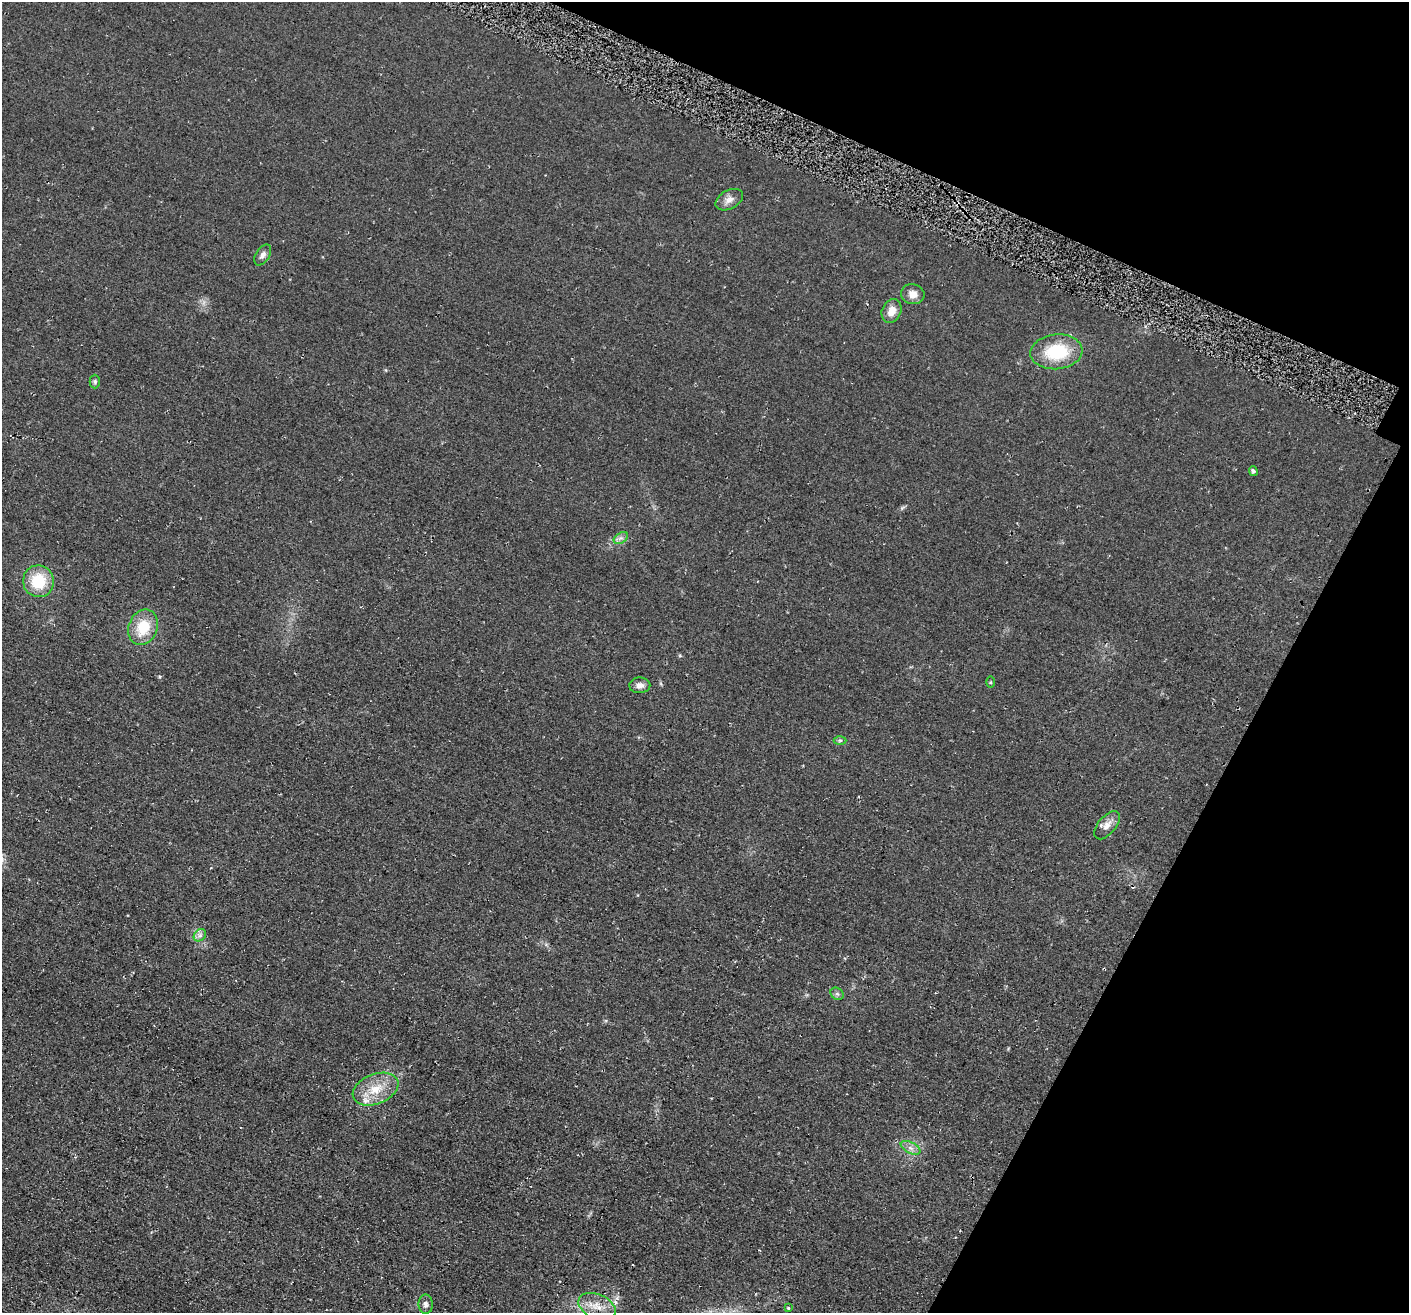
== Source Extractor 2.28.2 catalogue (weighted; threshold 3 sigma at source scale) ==
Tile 8 of 4 x 4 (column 4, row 2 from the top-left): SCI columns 4267-5673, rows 2946-4256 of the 5705 x 5727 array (HDU 1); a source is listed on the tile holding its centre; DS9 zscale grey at full resolution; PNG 1411 x 1315 px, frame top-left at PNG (2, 2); each listed source drawn as its Kron ellipse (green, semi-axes under 4 px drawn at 4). Shown black and unused: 21% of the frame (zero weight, under 2 of 3 exposures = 3% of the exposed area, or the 3 px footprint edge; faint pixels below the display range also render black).
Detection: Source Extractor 2.28.2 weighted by HDU 2 'WHT'; one run over the whole footprint, this tile lists its part. Background 0.0808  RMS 0.014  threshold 0.0651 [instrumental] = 3 sigma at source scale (4.5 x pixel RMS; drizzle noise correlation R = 1.50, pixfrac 1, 0.05/0.05 arcsec/px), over >= 5 px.
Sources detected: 22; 1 inside a brighter listed object's ellipse — not listed separately; the other 21 listed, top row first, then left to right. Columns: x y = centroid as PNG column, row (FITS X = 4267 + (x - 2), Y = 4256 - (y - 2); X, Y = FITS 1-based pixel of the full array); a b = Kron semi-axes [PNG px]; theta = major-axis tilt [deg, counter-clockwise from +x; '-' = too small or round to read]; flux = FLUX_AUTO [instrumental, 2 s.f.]
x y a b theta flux
729 200 15 9 28 9.4
263 255 11 6 57 5.7
913 294 12 10 -10 11
892 311 12 9 66 14
1056 352 26 17 5 69
95 381 7 5 -90 2.5
1253 471 5 4 - 3
621 538 8 5 33 4.1
38 581 16 15 - 48
143 627 18 14 68 41
990 682 6 4 90 1.5
640 685 10 8 2 8.1
840 740 6 4 1 2.1
1107 825 17 9 50 11
200 935 7 5 45 4.3
837 994 7 5 -41 3.2
376 1089 24 15 22 34
911 1148 10 5 -27 6.4
426 1304 9 7 89 5.1
597 1306 19 12 -23 22
788 1308 4 3 - 1.8